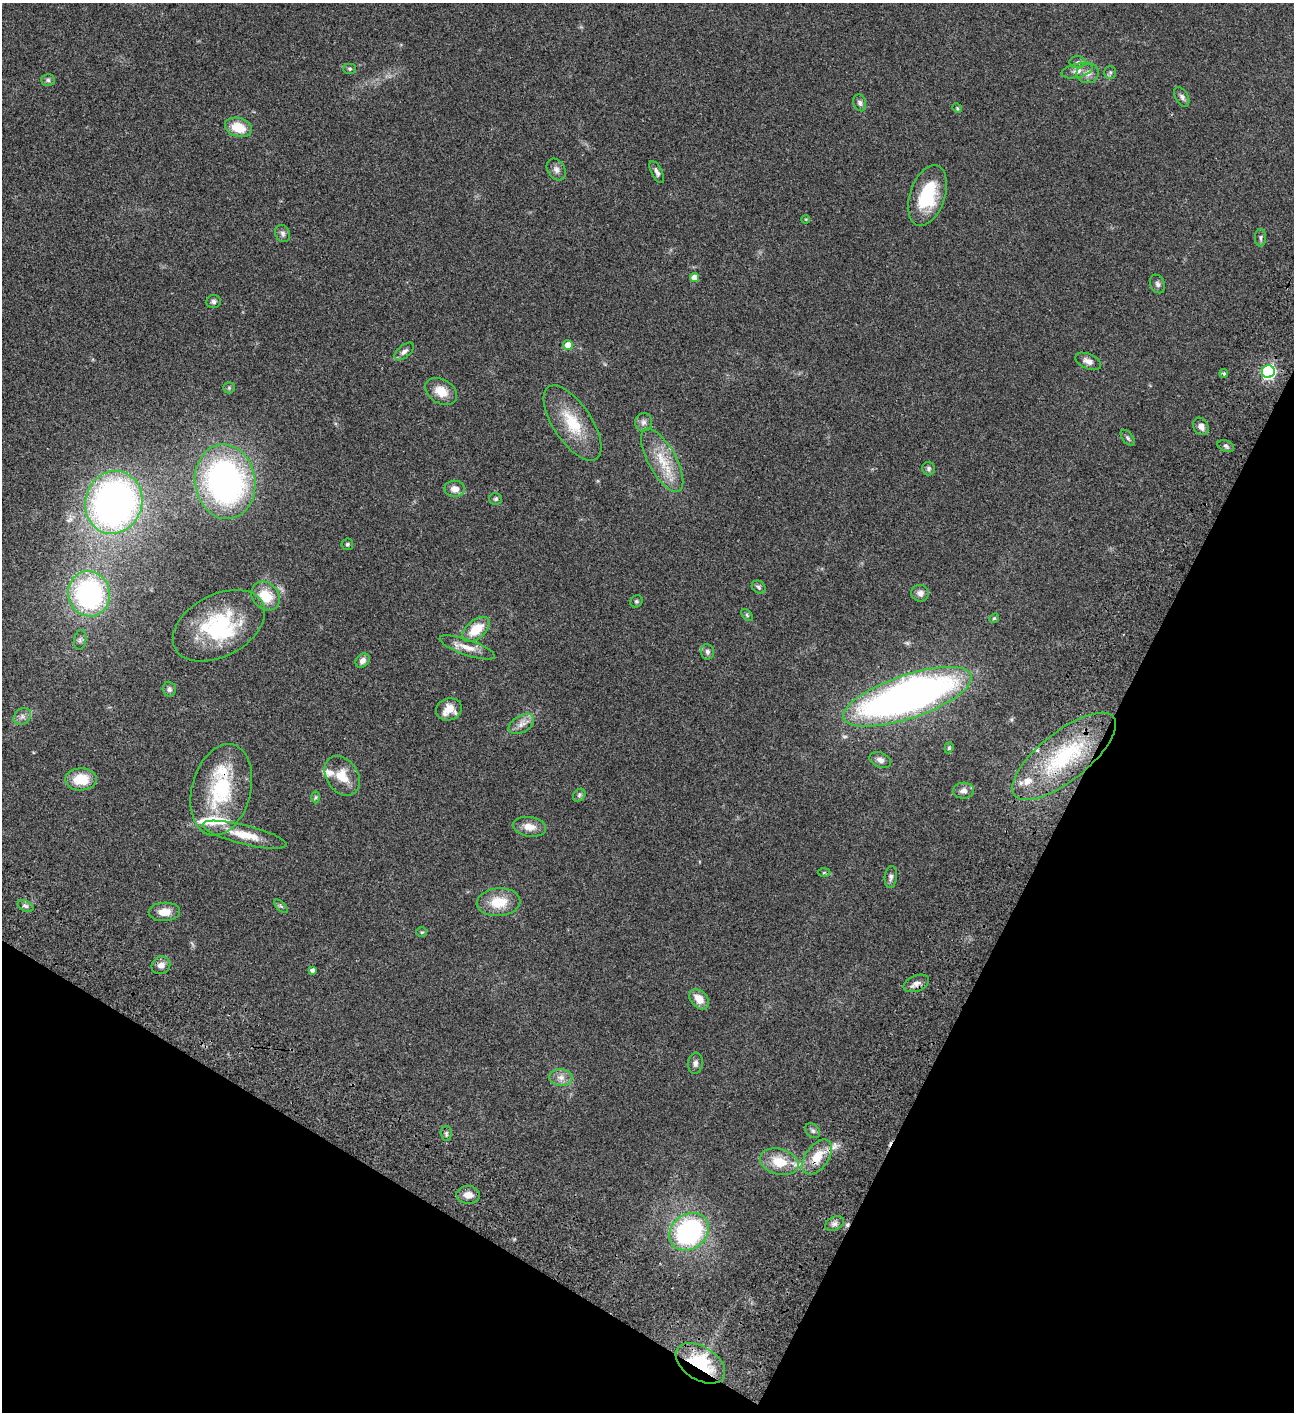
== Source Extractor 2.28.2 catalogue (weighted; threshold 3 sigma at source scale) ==
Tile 15 of 4 x 4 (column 3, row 4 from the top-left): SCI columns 3090-4381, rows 203-1612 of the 6051 x 6048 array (HDU 1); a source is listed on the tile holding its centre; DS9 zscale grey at full resolution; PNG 1296 x 1414 px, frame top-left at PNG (2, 3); each listed source drawn as its Kron ellipse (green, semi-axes under 4 px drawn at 4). Shown black and unused: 25% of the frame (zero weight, under 3 of 4 exposures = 13% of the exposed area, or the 3 px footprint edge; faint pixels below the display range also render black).
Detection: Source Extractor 2.28.2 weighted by HDU 2 'WHT'; one run over the whole footprint, this tile lists its part. Background 0.0643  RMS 0.0059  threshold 0.0264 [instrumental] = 3 sigma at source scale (4.5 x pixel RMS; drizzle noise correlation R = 1.50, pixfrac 1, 0.05/0.05 arcsec/px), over >= 5 px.
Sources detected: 94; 1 inside a brighter object's white glare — neither listed nor drawn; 5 inside a brighter listed object's ellipse — not listed separately; the other 88 listed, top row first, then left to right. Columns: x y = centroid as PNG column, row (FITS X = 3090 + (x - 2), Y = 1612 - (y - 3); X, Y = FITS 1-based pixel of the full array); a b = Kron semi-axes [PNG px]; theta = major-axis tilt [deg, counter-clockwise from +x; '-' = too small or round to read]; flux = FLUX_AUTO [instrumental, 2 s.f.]
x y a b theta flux
1077 62 8 6 2 1.5
350 69 6 5 - 0.91
1077 71 16 7 13 3.4
1110 72 6 5 - 1.1
1088 73 11 10 - 3.5
48 80 7 6 - 1.2
1182 97 11 6 -61 1.7
860 103 8 6 -73 1.6
957 108 5 4 - 0.66
238 127 14 9 -18 12
556 170 11 8 -58 2.5
657 172 12 5 -62 2
927 195 31 17 71 28
806 219 4 3 - 0.49
283 233 9 7 -65 1.6
1260 238 8 5 89 1.3
694 277 4 4 - 5.4
1158 284 9 7 -66 1.7
213 302 7 6 - 1.4
568 345 5 5 - 7.9
404 351 11 6 40 2
1088 361 14 7 -22 3.2
1268 372 6 6 - 100
1224 373 4 3 - 0.85
229 388 6 5 - 0.89
441 391 17 12 -32 8.3
643 422 9 8 - 2.4
572 423 43 19 -56 22
1201 426 9 7 -59 3.2
1128 438 9 5 -53 1.2
1226 446 9 5 -21 1.4
662 460 35 14 -61 16
929 468 7 6 - 1.3
225 482 37 30 -82 170
455 489 10 8 -2 4.1
496 499 6 6 - 1
114 502 32 28 71 260
347 544 6 5 - 0.96
759 587 7 6 - 1.2
920 593 9 8 - 2.6
89 594 23 21 -75 97
265 596 16 13 -46 12
636 601 7 5 45 0.96
747 615 7 4 -46 0.86
994 618 5 4 - 0.67
219 626 49 31 28 48
476 629 16 9 39 13
80 640 9 6 80 1.6
467 647 29 7 -19 6.7
707 652 8 6 -83 1.9
363 661 8 6 45 2.6
169 689 7 6 - 1.5
907 697 67 21 19 330
449 709 13 11 21 7.2
22 716 9 7 38 2.3
521 724 14 8 30 3.9
949 748 6 4 70 0.68
1064 756 63 24 38 49
880 760 11 7 -22 2.6
342 776 21 15 -55 10
81 779 16 11 1 14
221 790 47 29 75 43
963 791 10 8 3 2.7
579 795 7 5 48 1.2
316 797 6 4 89 0.84
529 827 17 9 -9 6.1
244 835 43 9 -14 13
824 873 6 4 2 0.72
891 877 11 6 84 1.9
499 902 22 14 4 14
25 906 8 5 -26 1.4
281 906 8 3 -45 0.78
164 912 16 9 2 6.5
422 932 5 4 - 0.72
161 965 9 8 - 3.1
312 970 4 4 - 1.7
916 983 13 7 22 3.1
699 999 11 8 -47 6.8
695 1063 10 7 83 2.1
561 1077 11 8 -5 3.8
813 1131 8 6 -45 1.3
446 1134 7 5 -88 1.2
817 1157 20 11 54 12
779 1162 20 13 -17 13
468 1195 12 9 -4 4.7
834 1224 10 6 29 2
689 1232 21 17 38 85
700 1363 27 16 -32 38
Overlapping masked pixels (flux is a lower limit): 4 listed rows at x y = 221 790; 916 983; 817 1157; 700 1363